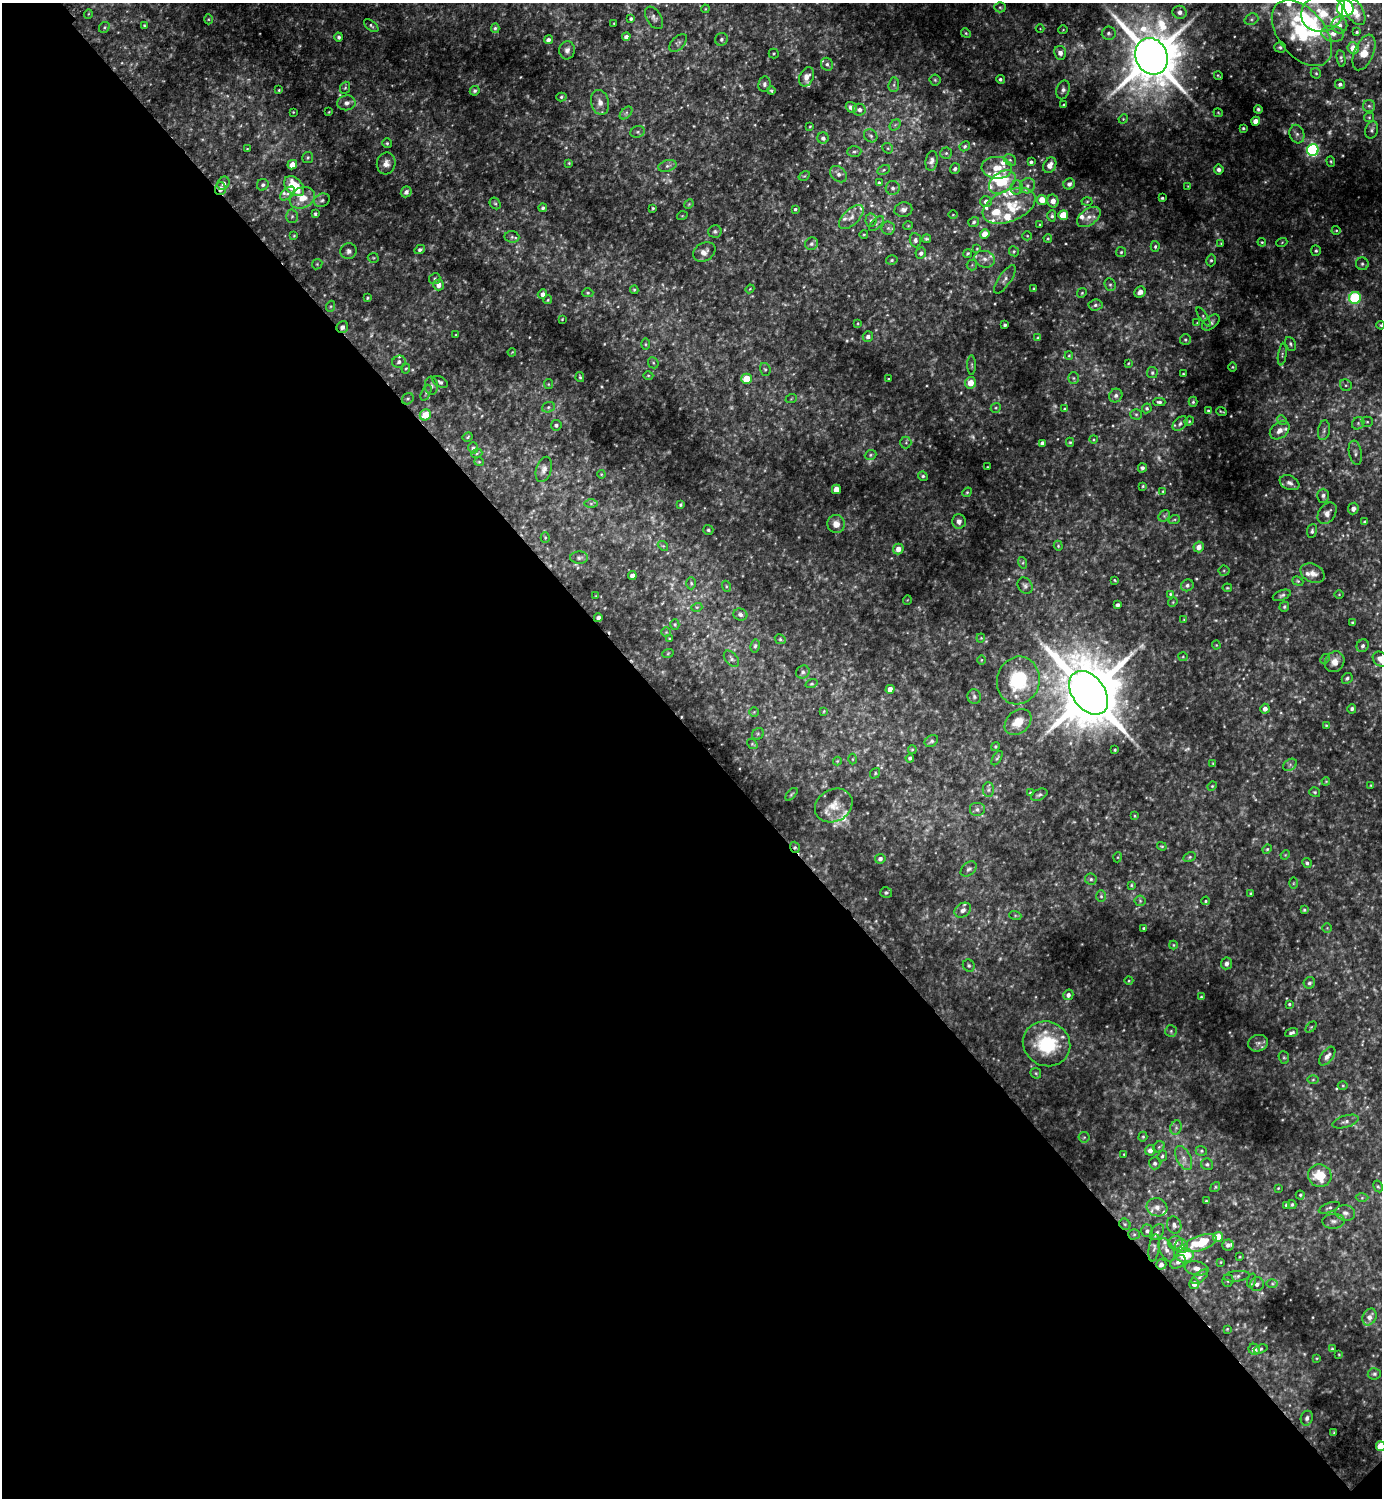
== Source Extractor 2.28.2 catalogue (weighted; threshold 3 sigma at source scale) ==
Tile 14 of 4 x 4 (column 2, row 4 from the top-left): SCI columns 1583-2962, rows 45-1540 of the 6066 x 6072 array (HDU 1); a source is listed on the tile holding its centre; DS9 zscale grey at full resolution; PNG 1384 x 1500 px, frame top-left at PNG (2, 3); each listed source drawn as its Kron ellipse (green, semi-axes under 4 px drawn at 4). Shown black and unused: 51% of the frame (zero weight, under 2 of 3 exposures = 3% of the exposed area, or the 3 px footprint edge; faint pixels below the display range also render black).
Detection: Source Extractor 2.28.2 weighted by HDU 2 'WHT'; one run over the whole footprint, this tile lists its part. Background 0.161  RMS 0.019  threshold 0.0867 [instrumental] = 3 sigma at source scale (4.5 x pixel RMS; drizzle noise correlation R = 1.50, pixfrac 1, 0.05/0.05 arcsec/px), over >= 5 px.
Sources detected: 542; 48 too faint to see at this stretch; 2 inside a brighter object's white glare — neither listed nor drawn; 34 inside a brighter listed object's ellipse — not listed separately; the other 458 listed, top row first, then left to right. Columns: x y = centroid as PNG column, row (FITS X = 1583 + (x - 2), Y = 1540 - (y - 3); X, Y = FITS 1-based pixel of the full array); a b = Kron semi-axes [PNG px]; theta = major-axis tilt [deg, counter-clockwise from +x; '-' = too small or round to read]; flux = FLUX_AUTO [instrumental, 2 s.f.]
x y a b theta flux
1000 7 5 5 - 3.3
1345 8 8 8 - 410
705 9 4 3 - 1.6
1355 11 15 8 -58 29
1180 12 7 6 - 9.4
1322 13 21 18 18 55
88 14 5 3 - 1.7
654 18 12 7 -57 7.1
208 19 5 3 - 1.8
631 19 4 3 - 3.5
1251 19 7 5 21 4.4
614 23 3 2 - 1.5
144 25 3 2 - 1.6
1339 25 8 8 - 11
371 26 8 5 -39 3.8
104 27 6 5 - 2.9
495 28 5 4 - 3
1040 28 4 3 - 1.3
1063 30 5 3 - 1.5
1357 32 4 4 - 3.2
966 33 5 4 - 2.5
1109 33 7 6 - 5.7
1302 33 38 23 -51 140
1333 34 11 8 -8 14
339 37 4 4 - 4.3
626 37 4 4 - 6.5
721 39 7 6 - 5.1
548 40 4 4 - 5.5
678 43 11 6 47 5.2
1280 47 6 5 - 3.8
1353 48 6 5 - 24
567 50 9 7 83 7.8
1364 52 19 9 68 30
1060 53 7 6 - 11
774 54 5 5 - 2.3
1151 56 19 16 -64 12000
1341 58 8 3 -79 3.4
827 64 7 6 - 4.5
1316 73 5 4 - 2.8
1218 76 4 3 - 2
807 77 10 7 66 12
1000 79 4 4 - 3.7
935 80 5 5 - 3.1
764 84 8 6 79 5.1
1340 84 5 4 - 5.3
894 85 7 5 84 4.5
345 88 6 4 67 2.9
279 90 3 3 - 2
1063 90 9 6 73 6.9
475 91 5 4 - 4.1
771 91 4 4 - 2.2
561 97 5 4 - 3.1
600 102 12 9 -77 13
346 103 9 7 8 9
1064 105 3 3 - 2.6
1369 106 6 6 - 4.8
851 107 6 5 - 8.8
1258 109 4 4 - 3.9
859 110 6 6 - 7.1
293 112 2 2 - 1.4
329 112 3 2 - 1.5
626 113 7 4 46 4.6
1218 113 5 3 - 1.8
1369 117 5 4 - 2.2
1123 119 5 4 - 1.9
1256 121 4 4 - 16
895 125 6 4 44 3.8
810 126 3 2 - 1.6
1243 128 4 3 - 2.4
1372 130 9 6 72 5.1
638 132 7 5 20 3.9
1297 134 9 7 -73 8.3
871 136 7 6 - 4.4
823 138 6 5 - 6
387 143 5 4 - 3
965 146 5 4 - 3.7
888 148 6 5 - 2.7
247 149 3 3 - 1.6
1313 150 6 6 - 320
854 152 7 5 2 4.3
946 153 6 5 - 3.4
308 157 5 5 - 3.4
1010 160 6 5 - 3.8
932 161 10 6 81 8.4
1331 161 5 4 - 2.6
1031 162 4 3 - 3.6
386 163 11 9 75 13
569 163 3 3 - 1.6
292 165 5 4 - 20
1050 165 8 6 61 12
667 166 9 5 17 5.5
997 168 15 11 -4 30
955 169 5 5 - 4.7
1219 169 5 5 - 6.5
884 170 6 4 28 3.5
838 174 9 7 -44 8.3
804 176 6 4 31 2.3
1002 182 15 9 36 68
223 183 7 5 57 6.9
879 183 4 4 - 2.9
1069 184 6 5 - 7.2
263 185 6 5 - 4.8
294 186 12 8 -45 85
1027 186 8 7 - 7.7
1188 186 3 3 - 1.3
893 188 7 7 - 6.5
1017 188 7 6 - 4.8
220 189 6 5 - 12
406 192 6 5 - 7.4
287 193 9 5 39 6.2
302 198 13 10 28 33
1162 198 3 3 - 2.6
322 200 8 6 25 5.3
1042 200 5 5 - 24
986 201 6 5 - 7
1053 201 6 5 - 12
1087 201 5 3 - 2.1
495 204 6 5 - 3.2
689 204 5 4 - 2.1
1009 206 28 15 23 61
543 208 4 4 - 3.6
653 208 3 3 - 2.1
795 209 3 3 - 2.9
903 210 9 7 11 8.3
315 214 3 3 - 3.2
953 215 5 3 - 1.6
1063 215 5 5 - 61
292 216 7 5 89 4.1
682 216 5 3 - 1.6
1052 216 5 4 - 3.8
851 217 15 7 44 14
1089 217 13 8 36 15
871 220 6 5 - 4.7
974 222 5 4 - 3.2
876 224 9 4 45 4.3
1040 224 4 2 - 1.5
908 226 5 3 - 1.5
888 228 6 6 - 4.7
1336 230 4 4 - 2.1
715 231 6 6 - 4
864 234 4 3 - 1.6
985 234 4 4 - 24
294 236 4 4 - 1.9
1027 236 5 4 - 2.2
512 237 7 6 - 4.5
1048 238 4 3 - 2.3
926 239 4 3 - 2.6
915 240 7 5 -82 5.4
1262 242 4 4 - 2.2
1282 242 5 3 - 1.8
1221 243 4 4 - 1.9
811 244 6 6 - 5.3
1155 246 5 4 - 3.1
977 249 4 2 - 1.5
420 250 5 4 - 4.3
349 251 8 8 - 7.1
1014 251 5 4 - 2.8
1316 251 5 5 - 3.1
704 252 12 9 32 13
1121 252 5 5 - 2.9
921 253 5 5 - 5.7
968 253 4 4 - 2.8
373 258 5 5 - 2.3
985 259 11 8 -14 11
892 260 6 4 17 3.2
1211 260 6 5 - 3.4
317 264 5 4 - 2.3
1362 264 6 6 - 4.6
972 265 5 5 - 3.3
435 279 6 5 - 3.2
1005 279 17 6 55 8.5
438 285 5 5 - 11
1110 285 6 5 - 4
750 289 4 3 - 1.7
1034 289 3 2 - 2
634 290 4 3 - 2.3
1140 292 6 5 - 9.7
588 293 5 4 - 2.8
1082 293 5 4 - 2.3
542 294 5 4 - 7.9
367 298 3 3 - 2.4
1355 298 6 6 - 190
548 300 4 3 - 1.9
1095 305 7 5 4 5.1
331 306 6 4 71 2.8
1203 317 11 4 -57 3.7
562 319 3 2 - 1.5
1211 322 10 6 38 6
858 323 4 3 - 1.6
1197 323 4 4 - 1.7
1005 325 3 3 - 3.9
1381 325 4 3 - 2.2
342 327 6 5 - 7.2
456 335 3 2 - 1.9
868 336 5 5 - 6.6
1038 338 4 3 - 3
1185 340 5 5 - 3.1
645 344 5 3 - 2.1
1290 344 7 5 -65 3.7
512 352 4 3 - 1.4
1282 355 11 3 81 3.7
1069 356 4 4 - 1.7
399 362 7 6 - 6.7
653 363 6 5 - 2.9
1128 363 4 3 - 1.8
972 365 10 4 -89 3.1
1232 367 5 3 - 1.7
406 369 5 4 - 2.2
765 369 7 5 -72 3.6
1152 373 5 5 - 3.9
1183 374 3 2 - 1.8
648 375 5 3 - 2.2
580 377 5 3 - 2.5
1074 378 6 5 - 3.7
746 379 5 5 - 54
889 379 3 2 - 2
440 382 8 5 -28 5.2
971 383 5 5 - 26
548 384 5 4 - 2.1
1346 385 6 5 - 3.9
431 386 9 6 -86 5.5
426 393 8 4 66 3.8
1116 396 7 6 - 6.4
408 399 6 5 - 3.3
791 399 6 3 20 1.8
1159 402 6 4 -1 4.1
1193 402 5 4 - 2.9
548 407 6 5 - 3.8
996 408 5 4 - 2.6
1147 408 5 4 - 3.6
1065 409 4 3 - 2.8
1208 411 3 3 - 2.4
1221 411 5 2 - 1.9
1136 414 6 5 - 3.6
425 415 6 5 - 32
1282 420 5 4 - 2.7
1189 421 5 4 - 2.4
1367 422 5 5 - 2.9
1358 423 7 5 46 4.6
1180 424 8 6 40 6.4
556 425 5 5 - 5
1280 430 11 7 38 14
1324 430 10 6 81 5.9
468 437 5 3 - 2.2
1094 439 4 3 - 1.8
1070 442 4 4 - 2.4
906 443 6 5 - 3.3
1042 443 4 4 - 7
473 448 5 5 - 3.6
477 453 5 3 - 2.3
1355 453 12 6 -79 6.9
871 455 6 4 23 3
479 462 5 4 - 2
987 467 3 2 - 1.3
1142 468 5 4 - 5.3
544 469 13 7 73 9.9
601 474 4 3 - 1.6
923 476 5 4 - 3.5
1289 483 10 7 -23 7.7
1143 486 3 3 - 1.8
836 489 5 4 - 30
1163 491 4 4 - 1.8
967 492 5 4 - 2.5
1323 496 7 6 - 4.7
591 504 6 4 0 3.4
680 505 4 3 - 2.9
1353 509 6 5 - 7.7
1327 513 12 8 54 11
1164 516 6 5 - 3.9
1174 520 6 3 19 2.2
959 521 7 7 - 8.6
1365 522 3 3 - 3.6
836 524 9 9 - 15
708 530 5 5 - 3.9
1312 531 7 5 83 3.3
545 537 5 4 - 2.4
663 546 5 4 - 2.6
1058 546 5 4 - 2.3
1199 547 5 5 - 13
898 549 5 5 - 16
579 558 9 6 2 5.1
1023 563 6 4 -73 2.5
1224 571 5 5 - 2.8
1312 573 13 9 -26 16
632 576 4 4 - 9.6
1115 580 3 2 - 1.7
1298 581 6 4 -21 2.5
691 583 6 5 - 2.9
1187 585 6 5 - 5.6
726 586 5 3 - 2.2
1025 586 9 7 -59 5.4
1227 588 5 3 - 1.9
1170 594 3 3 - 1.9
1339 594 4 3 - 1.4
1282 595 9 5 21 4.3
596 596 4 2 - 1.3
907 600 4 3 - 1.3
1173 602 5 4 - 1.9
1117 605 4 3 - 5.2
697 607 5 3 - 2.1
1284 607 5 4 - 3.6
740 615 7 6 - 5.8
598 618 4 4 - 7.3
1184 620 3 3 - 1.7
1353 623 3 3 - 3.1
675 624 5 4 - 2.5
666 632 5 4 - 2.4
981 638 4 4 - 1.9
670 639 3 2 - 1.9
780 639 6 4 -28 3.2
1216 645 4 4 - 1.8
755 646 6 4 79 3.6
1363 646 7 6 - 6
668 653 6 3 20 2.1
1183 657 4 4 - 1.9
731 659 9 6 -48 5.2
1325 659 5 4 - 2.3
1381 659 9 6 -39 17
981 660 5 3 - 1.8
1335 662 11 9 54 17
803 672 7 6 - 5.3
1347 678 6 4 44 3.9
1018 680 24 21 77 120
812 684 6 4 18 2.6
890 689 4 4 - 16
1089 693 24 16 -54 18000
974 697 7 7 - 5
1265 709 5 4 - 9.3
1352 709 5 4 - 4.4
824 711 4 2 - 1.5
754 712 4 4 - 2.2
1018 722 15 11 42 32
1326 725 4 3 - 1.6
758 734 6 5 - 3.2
931 741 7 5 35 4
752 744 6 4 -36 2.4
995 746 4 4 - 2.3
912 749 4 3 - 2.2
1115 750 3 3 - 2.2
910 758 4 3 - 3.6
997 758 8 3 58 2.7
853 759 5 3 - 1.7
837 761 4 4 - 1.8
1213 763 4 4 - 1.7
1290 765 7 5 31 4.4
875 773 5 4 - 2.6
1326 781 4 3 - 1.6
1371 785 4 3 - 1.4
1212 786 5 4 - 1.9
988 790 7 5 -90 4.5
1315 792 6 5 - 2.9
1030 793 3 3 - 2.1
791 794 8 3 49 2.2
1039 795 9 5 27 4.5
834 805 19 16 29 28
977 809 8 7 - 6.8
1135 816 4 4 - 1.9
1162 846 5 3 - 2
795 847 6 4 -69 3.8
1267 849 5 4 - 2.5
1285 855 5 4 - 1.8
1118 857 5 3 - 1.9
1190 857 6 4 28 2.7
880 859 5 4 - 6
1307 863 5 4 - 4.2
969 869 9 6 41 5.8
1091 879 6 5 - 4
1293 883 6 3 88 1.8
1131 885 4 3 - 2.1
886 892 6 5 - 3.9
1251 894 4 3 - 2.1
1101 896 6 5 - 3.1
1140 901 5 5 - 3.2
1206 901 4 3 - 2.3
963 910 9 6 33 9.1
1304 910 4 3 - 2.3
1015 915 6 4 -19 2.7
1144 928 3 3 - 2.5
1327 928 5 4 - 2.2
1173 945 4 4 - 1.7
1226 963 6 5 - 7.9
969 966 6 5 - 3.7
1129 981 4 3 - 1.6
1309 983 6 5 - 5
1068 995 5 5 - 6.6
1201 997 4 3 - 2.1
1289 1004 3 3 - 2.5
1311 1027 6 4 45 2.4
1171 1031 6 5 - 3.3
1292 1033 7 4 18 4.6
1258 1043 10 8 14 8
1047 1044 24 22 -27 120
1327 1056 11 6 53 10
1284 1057 6 5 - 3
1036 1073 6 5 - 3
1313 1080 6 4 1 2.7
1343 1086 5 3 - 2
1345 1122 13 6 17 6.8
1176 1128 7 5 69 4.7
1084 1137 5 5 - 2.8
1143 1137 5 4 - 2.6
1159 1147 6 5 - 3
1150 1150 5 5 - 8.4
1201 1151 6 5 - 3.4
1124 1154 3 3 - 1.5
1162 1156 5 4 - 3.2
1184 1158 13 7 -63 11
1155 1163 6 5 - 5.2
1207 1164 6 5 - 3.7
1320 1176 12 11 - 50
1378 1186 6 4 -61 2.8
1215 1187 5 4 - 2.4
1278 1188 3 2 - 1.5
1300 1195 4 4 - 2.8
1362 1198 6 4 1 2.5
1206 1201 3 3 - 1.9
1292 1204 4 3 - 2.9
1287 1205 4 3 - 4.9
1157 1207 10 9 - 11
1329 1208 11 4 20 4.7
1345 1213 10 7 -15 7.7
1333 1221 11 7 3 8
1125 1224 6 5 - 3.4
1174 1225 9 7 -73 6.7
1147 1231 6 5 - 5.1
1157 1232 9 6 51 5.5
1134 1234 5 5 - 3
1218 1237 5 5 - 50
1175 1243 7 6 - 8.6
1200 1243 17 7 19 83
1228 1245 5 5 - 6.8
1181 1246 7 6 - 12
1154 1248 14 5 81 7.2
1167 1250 13 6 -64 11
1185 1256 9 7 5 49
1240 1257 3 2 - 1.7
1178 1262 8 5 38 7.6
1221 1262 4 4 - 1.8
1161 1264 5 5 - 7.9
1197 1268 12 7 -10 13
1237 1276 13 5 6 6.6
1200 1277 10 5 38 5.9
1251 1280 7 4 73 3.1
1228 1281 6 5 - 3.8
1194 1284 5 5 - 15
1257 1284 7 6 - 8.3
1272 1284 6 4 0 3
1369 1317 9 6 64 10
1227 1329 3 3 - 1.6
1254 1349 6 5 - 12
1261 1349 7 4 20 2.8
1332 1349 3 3 - 2.1
1339 1354 3 2 - 1.4
1317 1358 4 3 - 1.5
1374 1374 6 5 - 3.7
1307 1418 7 6 - 7
1334 1433 3 3 - 2.2
1381 1446 5 4 - 63
Overlapping masked pixels (flux is a lower limit): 4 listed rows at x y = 220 189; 342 327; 795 847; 1161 1264
Isophote crosses this tile's border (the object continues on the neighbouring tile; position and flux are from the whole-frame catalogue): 5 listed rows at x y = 1345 8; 1355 11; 1381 325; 1381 659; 1381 1446